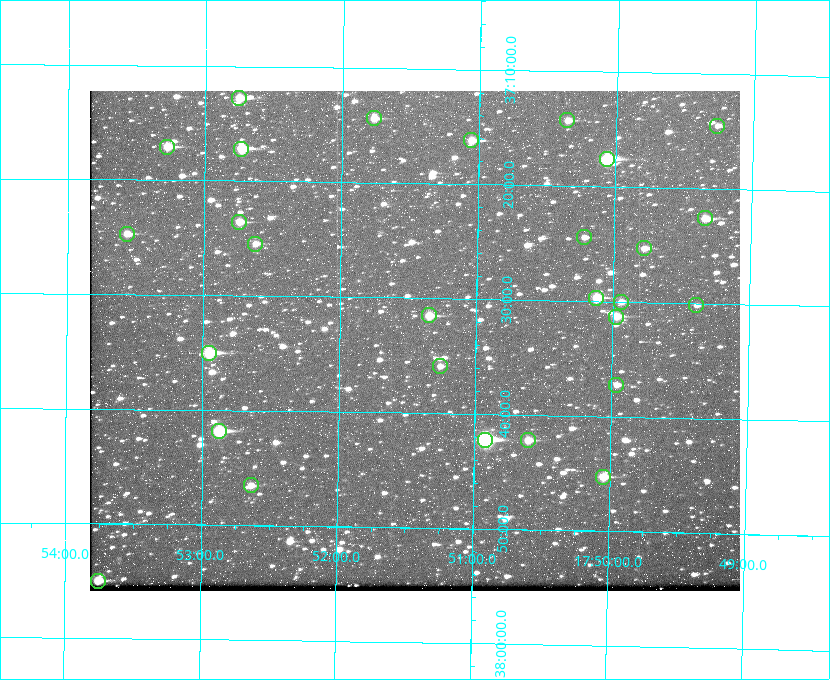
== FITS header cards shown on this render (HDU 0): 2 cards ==
NAXIS1  =                  650 / Width of table row in bytes
NAXIS2  =                  500 / Number of rows in table

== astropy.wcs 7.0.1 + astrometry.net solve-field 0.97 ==
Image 650 x 500 px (HDU 0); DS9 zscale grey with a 90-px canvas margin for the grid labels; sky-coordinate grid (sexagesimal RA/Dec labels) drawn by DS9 from the SOLVED WCS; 28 Tycho-2 reference stars matched to detected sources circled (green)
Header WCS: none
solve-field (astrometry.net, Tycho-2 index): SOLVED blind (the file carries no WCS)
Solved WCS: RA---TAN-SIP/DEC--TAN-SIP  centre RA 17:51:27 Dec +37:34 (267.86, +37.56 deg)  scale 5.23 arcsec/px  FOV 56.7' x 43.6'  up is +179 deg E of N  parity flipped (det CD > 0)
(file carries no celestial WCS; the grid is the blind solution)
Tycho-2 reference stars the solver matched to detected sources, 28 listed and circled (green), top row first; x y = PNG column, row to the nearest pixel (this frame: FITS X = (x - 90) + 1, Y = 500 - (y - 91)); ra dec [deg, ICRS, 3 dp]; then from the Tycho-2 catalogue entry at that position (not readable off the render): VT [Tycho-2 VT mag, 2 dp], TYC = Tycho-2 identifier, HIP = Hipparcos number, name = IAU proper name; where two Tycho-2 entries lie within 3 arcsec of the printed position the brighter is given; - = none
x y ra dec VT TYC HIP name
239 98 268.189 +37.213 9.71 2620-542-1 - -
374 118 267.943 +37.240 10.39 2620-505-1 - -
567 120 267.589 +37.238 11.09 2619-212-1 - -
717 126 267.316 +37.242 12.03 2619-611-1 - -
471 140 267.764 +37.270 10.17 2620-784-1 - -
167 147 268.319 +37.285 9.88 2620-536-1 - -
241 149 268.183 +37.286 8.98 2620-786-1 87506 -
607 159 267.517 +37.293 8.96 2619-379-1 - -
705 218 267.335 +37.377 10.60 2619-634-1 - -
239 222 268.186 +37.393 10.44 2620-175-1 - -
127 234 268.392 +37.412 10.60 2620-800-1 - -
584 237 267.555 +37.408 11.50 2619-358-1 - -
255 244 268.156 +37.424 11.25 2620-712-1 - -
644 248 267.445 +37.422 11.17 2619-451-1 - -
596 298 267.531 +37.495 10.07 2619-274-1 - -
621 302 267.485 +37.500 11.33 2619-40-1 - -
696 305 267.347 +37.503 12.15 3088-638-1 - -
429 315 267.836 +37.525 9.96 3089-889-1 - -
616 317 267.494 +37.522 10.35 3088-270-1 - -
209 353 268.239 +37.584 8.64 3089-755-1 - -
440 366 267.815 +37.598 11.54 3089-1081-1 - -
616 385 267.491 +37.621 11.40 3088-1284-1 - -
219 431 268.219 +37.697 8.93 3089-671-1 - -
485 440 267.730 +37.705 8.13 3089-1203-1 87349 -
528 440 267.652 +37.703 11.04 3089-693-1 - -
603 477 267.512 +37.755 10.10 3089-2332-1 - -
251 485 268.159 +37.775 11.22 3089-2245-1 - -
98 581 268.439 +37.916 9.61 3089-2268-1 - -